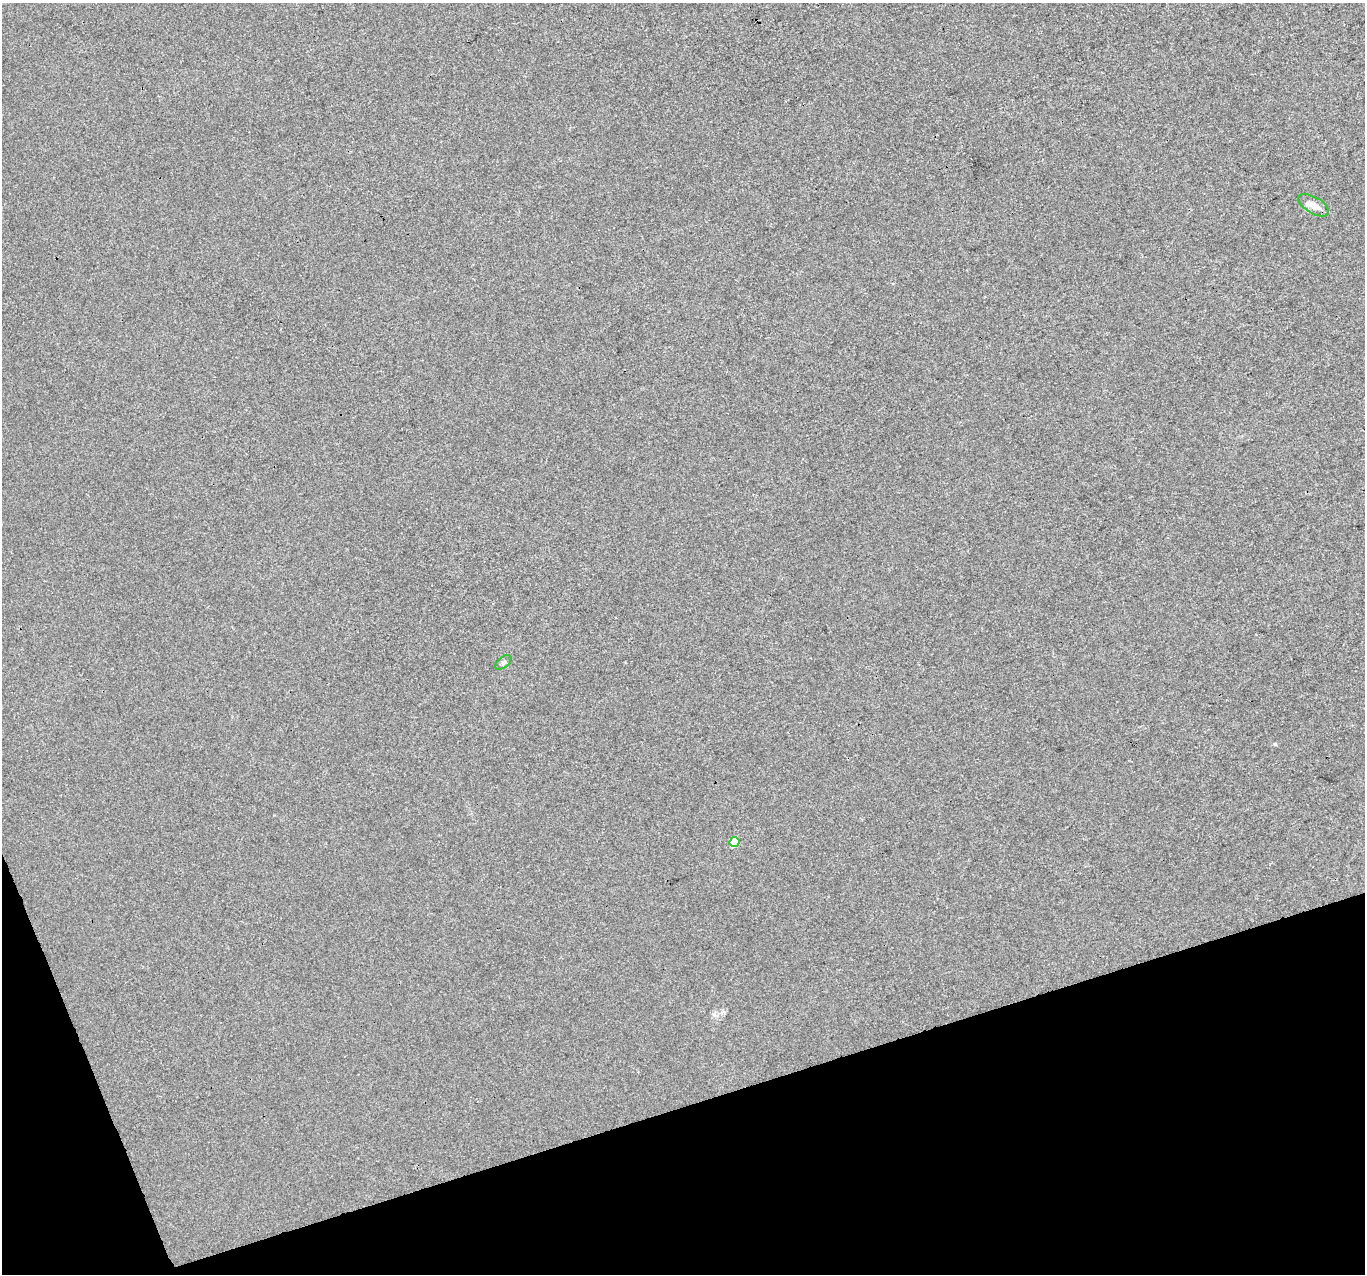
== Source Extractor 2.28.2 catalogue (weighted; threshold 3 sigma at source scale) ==
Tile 14 of 4 x 4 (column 2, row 4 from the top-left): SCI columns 1366-2728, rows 126-1397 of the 5453 x 5286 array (HDU 1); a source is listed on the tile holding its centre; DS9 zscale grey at full resolution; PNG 1367 x 1276 px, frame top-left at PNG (2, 3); each listed source drawn as its Kron ellipse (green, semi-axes under 4 px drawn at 4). Shown black and unused: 16% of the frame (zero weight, under 3 of 4 exposures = <1% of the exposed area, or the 3 px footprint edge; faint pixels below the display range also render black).
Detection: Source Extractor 2.28.2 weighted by HDU 2 'WHT'; one run over the whole footprint, this tile lists its part. Background 3.49e-05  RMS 0.0036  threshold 0.0161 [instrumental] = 3 sigma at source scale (4.5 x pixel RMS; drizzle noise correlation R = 1.50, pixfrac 1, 0.0396/0.0396 arcsec/px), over >= 5 px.
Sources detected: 3; all 3 listed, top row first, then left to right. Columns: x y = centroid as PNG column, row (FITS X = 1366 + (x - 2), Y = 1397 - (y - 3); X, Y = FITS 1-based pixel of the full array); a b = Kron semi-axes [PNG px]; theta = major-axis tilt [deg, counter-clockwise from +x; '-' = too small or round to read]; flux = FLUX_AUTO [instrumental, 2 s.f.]
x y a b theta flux
1314 205 17 8 -30 2.6
503 662 9 5 40 0.79
734 842 5 5 - 8.6